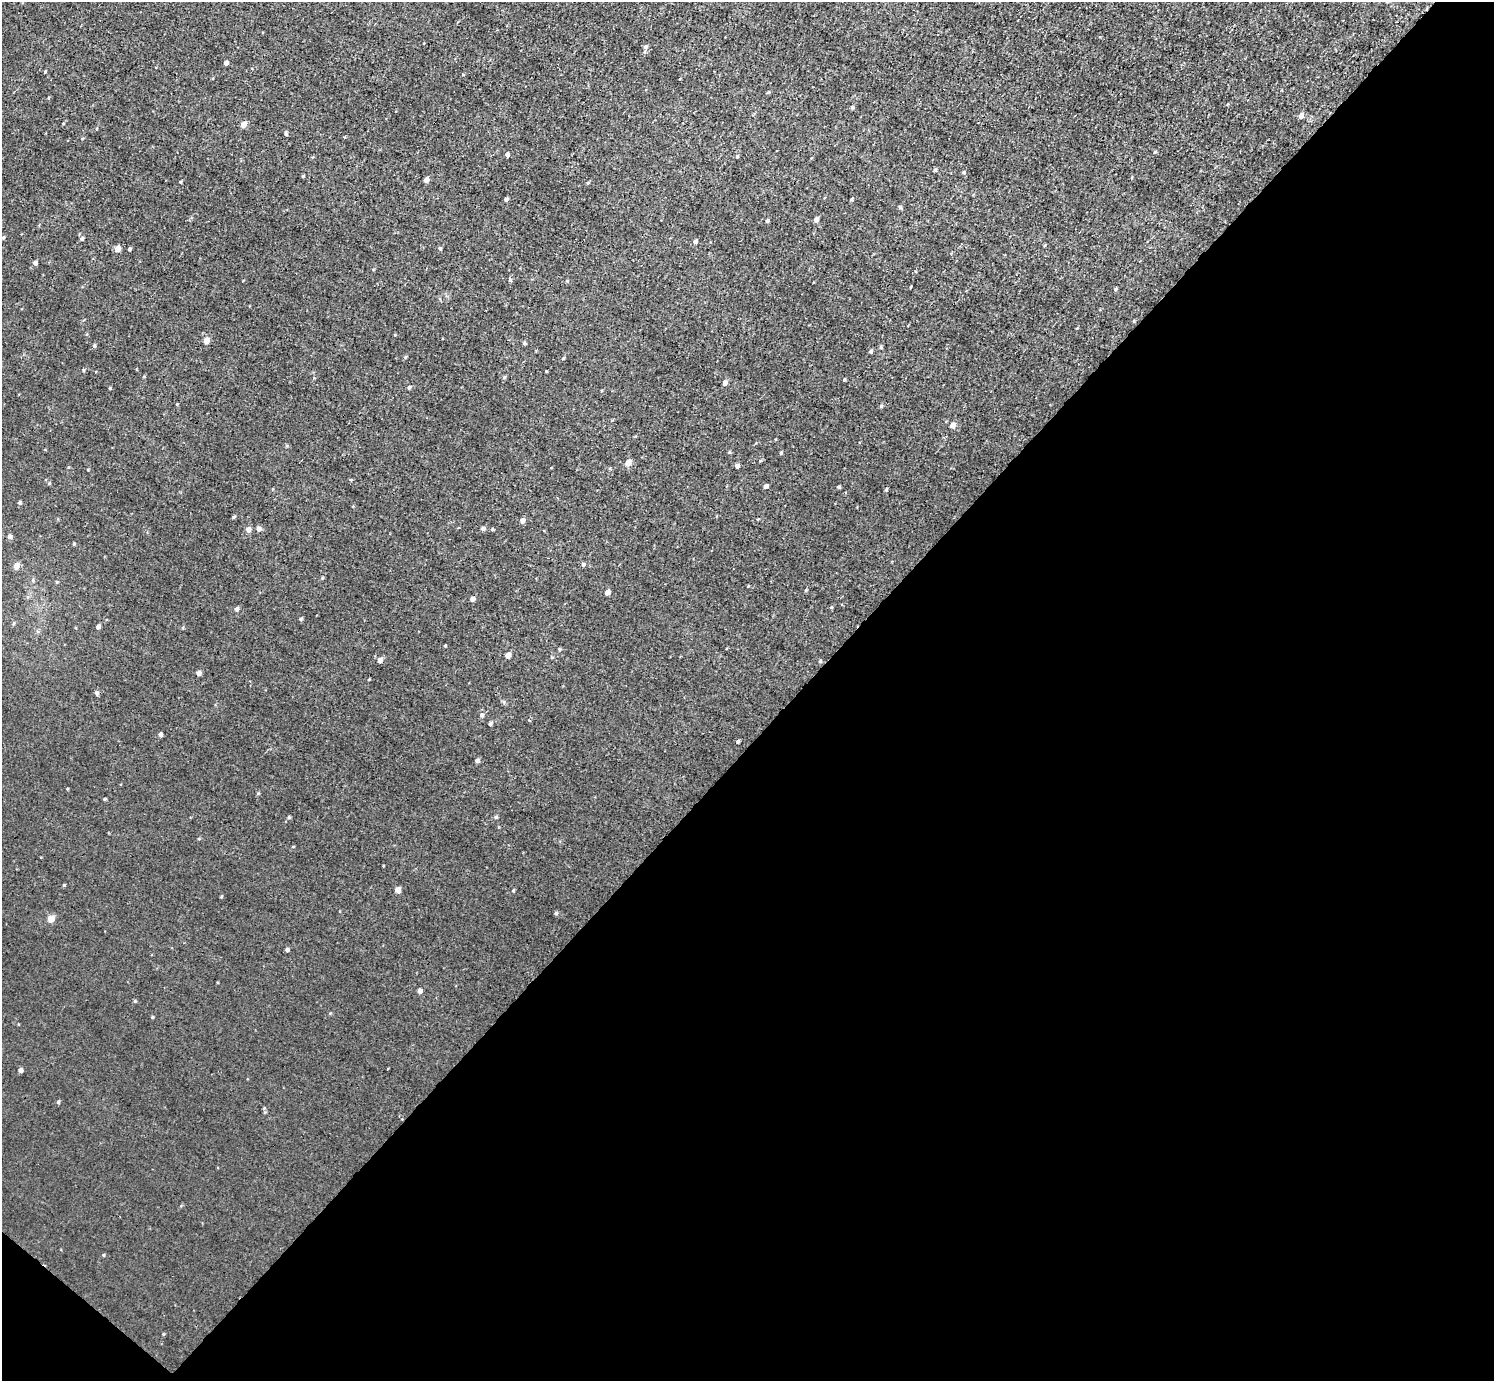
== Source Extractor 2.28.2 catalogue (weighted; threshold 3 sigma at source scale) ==
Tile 15 of 4 x 4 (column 3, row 4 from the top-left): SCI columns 2984-4475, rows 156-1534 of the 5968 x 5970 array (HDU 1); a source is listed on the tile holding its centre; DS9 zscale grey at full resolution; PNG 1496 x 1383 px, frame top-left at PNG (2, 2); no overlay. Shown black and unused: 47% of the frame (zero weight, under 3 of 4 exposures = <1% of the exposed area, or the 3 px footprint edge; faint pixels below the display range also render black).
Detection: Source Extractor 2.28.2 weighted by HDU 2 'WHT'; one run over the whole footprint, this tile lists its part. Background 0.00451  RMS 0.0066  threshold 0.0299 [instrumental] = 3 sigma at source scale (4.5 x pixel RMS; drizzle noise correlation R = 1.50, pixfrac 1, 0.05/0.05 arcsec/px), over >= 5 px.
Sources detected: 109; all 109 listed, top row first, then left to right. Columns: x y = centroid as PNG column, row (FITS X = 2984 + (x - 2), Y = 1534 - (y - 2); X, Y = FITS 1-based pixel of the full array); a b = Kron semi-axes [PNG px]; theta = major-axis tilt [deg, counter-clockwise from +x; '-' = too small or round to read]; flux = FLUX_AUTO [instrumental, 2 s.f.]
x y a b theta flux
646 47 6 6 - 1.7
226 63 4 4 - 2.9
45 71 3 3 - 0.8
463 74 4 3 - 0.54
852 107 5 4 - 0.93
1301 116 5 5 - 4.2
63 124 4 3 - 0.47
243 124 5 4 - 5.4
286 134 6 4 -72 0.96
82 139 4 3 - 0.58
1155 152 4 4 - 0.85
507 155 4 4 - 2.2
737 156 4 3 - 0.71
935 169 5 3 - 1
964 172 5 5 - 0.99
303 176 4 3 - 0.67
426 180 4 4 - 3.2
180 182 5 3 - 0.56
588 183 4 3 - 0.72
506 199 4 3 - 1.5
851 199 4 3 - 0.89
900 207 5 4 - 1
816 219 4 4 - 3.2
767 221 4 3 - 1.1
3 238 5 4 - 0.79
82 238 5 5 - 1.3
695 242 5 4 - 1.9
440 248 5 4 - 1
117 249 5 5 - 5.7
130 249 4 3 - 1.1
35 263 5 5 - 1.9
510 280 4 4 - 0.94
1115 289 5 4 - 0.87
1134 321 5 3 - 0.54
206 340 5 4 - 6.2
524 343 5 4 - 0.98
94 346 5 4 - 0.9
881 347 5 3 - 0.77
870 351 4 4 - 1.4
405 357 6 3 71 0.71
563 358 4 4 - 0.54
83 370 5 3 - 0.58
546 371 3 2 - 0.63
844 379 4 3 - 0.77
725 383 5 4 - 3.3
409 387 5 4 - 1.1
110 388 4 3 - 0.76
881 406 4 4 - 0.99
952 425 5 5 - 4.1
730 452 5 3 - 0.63
781 453 4 3 - 0.87
760 461 4 3 - 0.69
628 463 5 5 - 7.5
737 466 4 4 - 2.2
351 480 4 4 - 0.71
49 483 5 4 - 0.73
766 486 5 4 - 1.7
839 487 3 3 - 1
886 489 5 3 - 0.82
20 502 4 4 - 1.2
234 517 5 4 - 0.74
522 520 5 4 - 3.2
483 528 5 4 - 1.5
248 529 5 5 - 3.4
259 529 5 5 - 3.2
10 536 5 5 - 2
74 543 4 4 - 0.66
583 564 5 4 - 1.1
16 566 6 5 - 5.7
322 578 4 3 - 0.7
33 580 6 4 90 0.93
57 582 5 3 - 0.64
806 590 4 3 - 0.62
607 592 4 4 - 4.1
473 599 5 4 - 2.6
237 609 5 4 - 1.8
301 619 5 4 - 1
14 623 6 3 70 0.77
98 627 4 4 - 2.3
445 646 4 3 - 0.58
559 649 5 4 - 0.68
508 655 5 5 - 3.8
380 660 5 5 - 3.7
820 661 6 3 46 0.71
198 673 4 4 - 3.2
97 693 5 4 - 1.6
482 715 5 5 - 1.4
490 724 5 4 - 1.2
160 734 4 4 - 1.9
738 741 4 3 - 0.93
477 760 5 4 - 1.8
105 799 4 3 - 0.7
289 817 4 4 - 0.86
496 817 5 4 - 0.94
293 847 4 3 - 0.5
398 890 4 4 - 6.3
513 890 5 4 - 0.76
222 896 4 3 - 0.6
556 913 5 4 - 1.1
51 919 5 5 - 9.1
287 950 4 4 - 1.5
420 991 5 4 - 2.6
135 1001 4 4 - 0.73
152 1017 4 3 - 0.6
21 1070 4 4 - 2.5
58 1102 4 4 - 0.87
264 1108 4 4 - 0.68
104 1255 5 3 - 0.6
163 1334 5 3 - 0.59
Unlisted compact peaks at least as high as the median listed source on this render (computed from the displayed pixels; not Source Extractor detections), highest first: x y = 64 885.